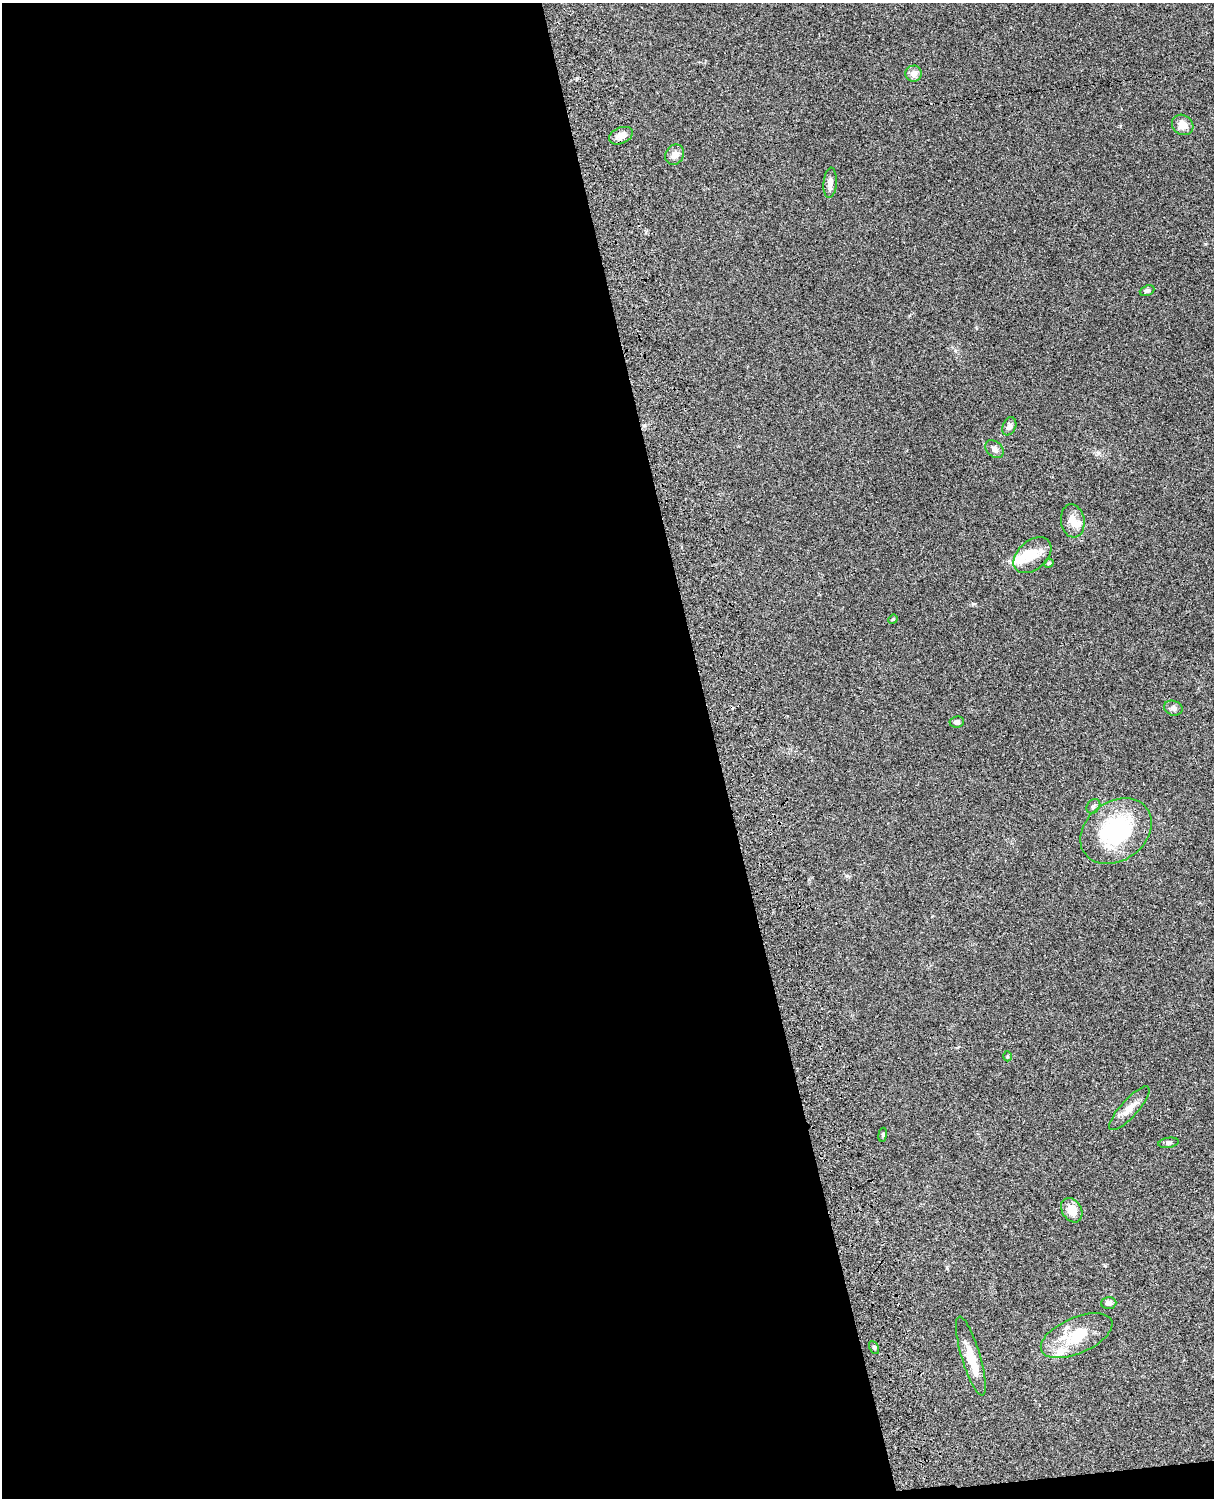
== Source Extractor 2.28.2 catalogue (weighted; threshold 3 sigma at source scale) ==
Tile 9 of 4 x 3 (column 1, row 3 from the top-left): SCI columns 122-1333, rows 277-1772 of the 5088 x 4926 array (HDU 1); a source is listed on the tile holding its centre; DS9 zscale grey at full resolution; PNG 1216 x 1500 px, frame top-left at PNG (2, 3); each listed source drawn as its Kron ellipse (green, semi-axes under 4 px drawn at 4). Shown black and unused: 60% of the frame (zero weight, under 3 of 4 exposures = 6% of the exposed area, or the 3 px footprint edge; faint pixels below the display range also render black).
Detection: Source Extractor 2.28.2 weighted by HDU 2 'WHT'; one run over the whole footprint, this tile lists its part. Background 0.0962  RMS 0.0062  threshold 0.0281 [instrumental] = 3 sigma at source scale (4.5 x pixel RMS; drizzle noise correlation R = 1.50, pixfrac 1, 0.05/0.05 arcsec/px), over >= 5 px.
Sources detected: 30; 2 inside a brighter object's white glare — neither listed nor drawn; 3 inside a brighter listed object's ellipse — not listed separately; the other 25 listed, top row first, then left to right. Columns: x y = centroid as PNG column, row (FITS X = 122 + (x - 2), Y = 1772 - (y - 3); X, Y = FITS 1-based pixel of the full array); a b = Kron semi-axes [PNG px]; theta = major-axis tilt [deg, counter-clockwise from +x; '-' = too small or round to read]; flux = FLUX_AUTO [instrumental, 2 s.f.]
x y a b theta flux
913 74 8 8 - 3.8
1183 125 11 9 -36 5.4
621 136 12 8 24 5.8
675 155 10 9 - 3.8
830 183 15 6 85 3.7
1147 291 7 5 22 1.3
1009 426 9 6 66 2.3
995 449 10 7 -41 2.5
1073 521 17 11 -81 6.7
1032 555 22 14 41 11
1049 563 5 4 - 0.94
893 619 5 4 - 0.68
1173 708 9 7 -21 2.2
957 722 7 5 7 1.9
1093 806 8 6 51 1.7
1116 831 38 29 37 63
1007 1056 5 3 - 0.6
1129 1108 28 8 48 6.6
883 1135 7 3 82 0.79
1168 1143 10 5 9 1.5
1072 1210 13 9 -57 8
1109 1303 7 6 - 2.4
1077 1336 38 18 23 25
874 1348 7 4 -63 0.98
971 1356 41 9 -73 13
Unlisted compact peaks at least as high as the median listed source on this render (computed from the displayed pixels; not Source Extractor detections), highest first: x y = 973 604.